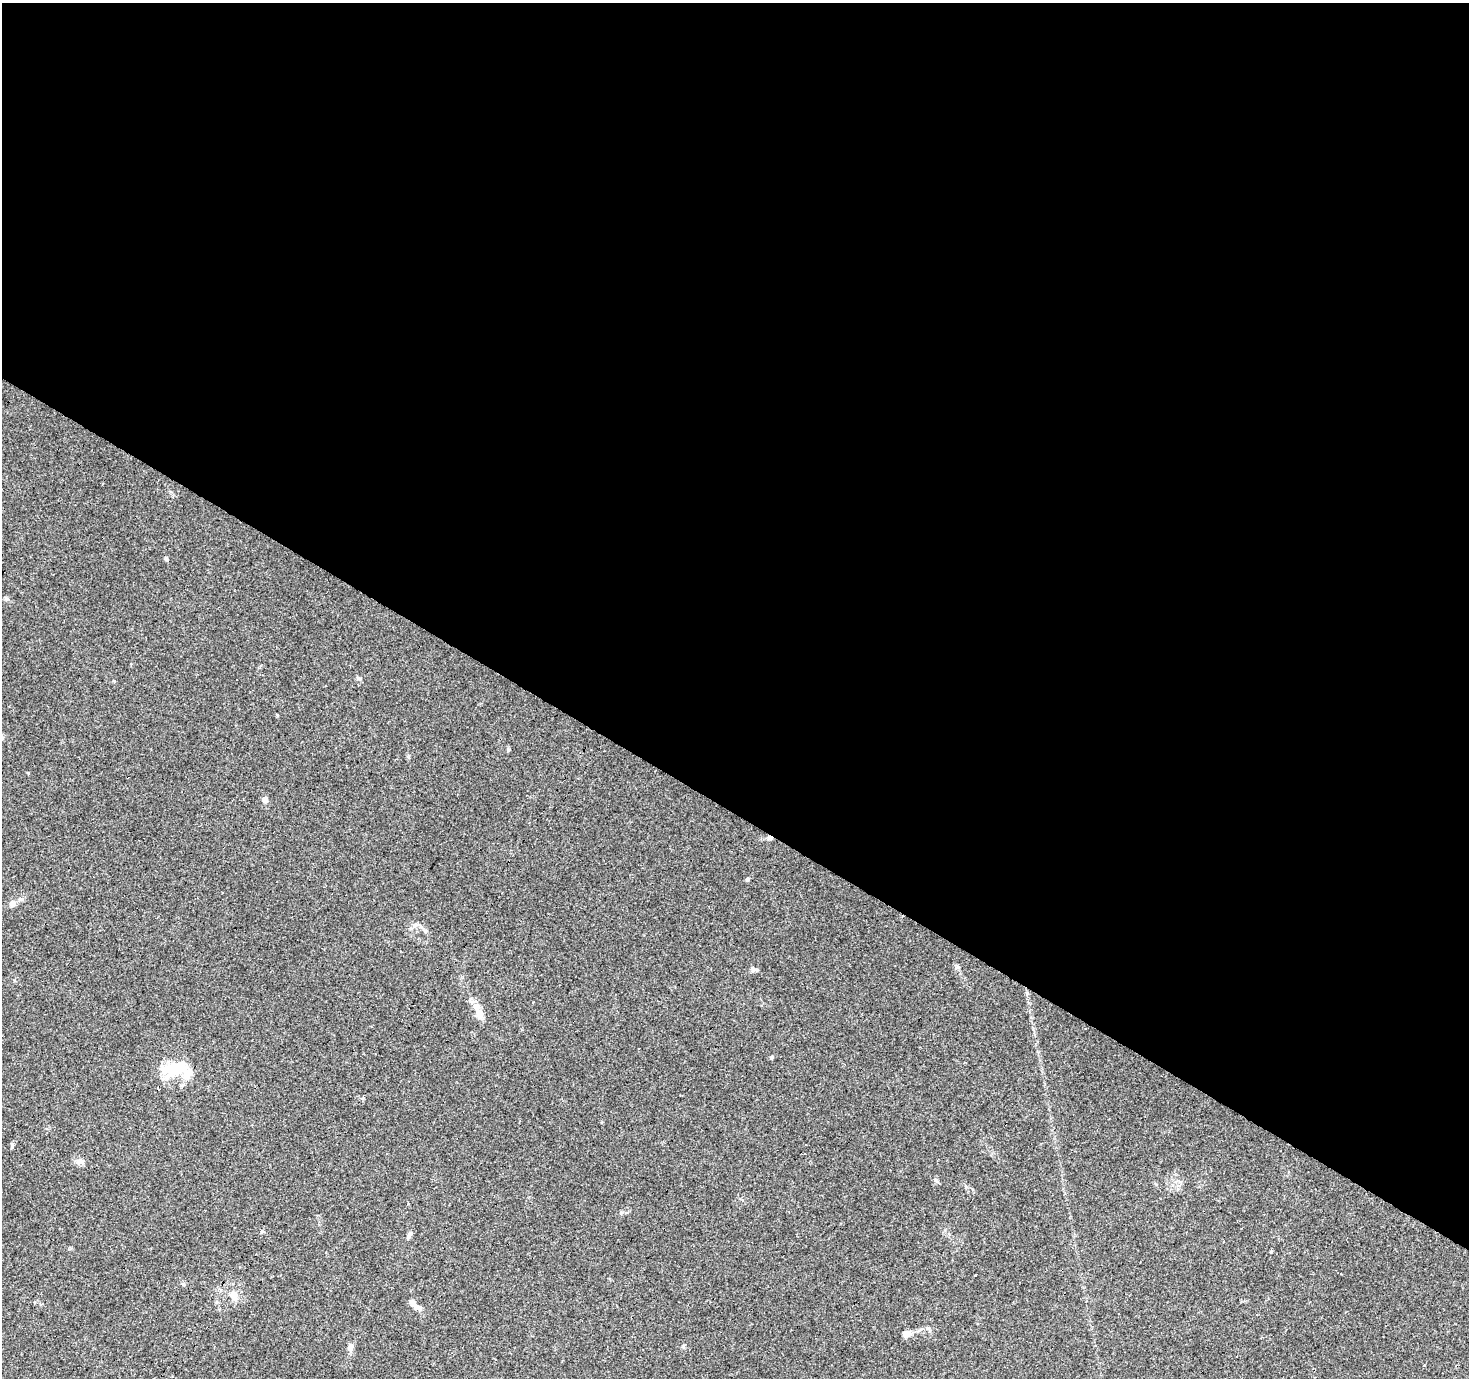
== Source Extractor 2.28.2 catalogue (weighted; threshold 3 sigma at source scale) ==
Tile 3 of 4 x 4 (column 3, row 1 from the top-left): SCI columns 2938-4404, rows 4380-5755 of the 5871 x 5941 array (HDU 1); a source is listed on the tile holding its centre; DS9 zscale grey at full resolution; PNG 1471 x 1380 px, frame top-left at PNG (2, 3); no overlay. Shown black and unused: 59% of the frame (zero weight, under 3 of 4 exposures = <1% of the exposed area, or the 3 px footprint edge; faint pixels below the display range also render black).
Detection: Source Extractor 2.28.2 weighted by HDU 2 'WHT'; one run over the whole footprint, this tile lists its part. Background 0.0408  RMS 0.0038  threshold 0.017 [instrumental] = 3 sigma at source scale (4.5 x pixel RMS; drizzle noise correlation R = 1.50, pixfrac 1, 0.0396/0.0396 arcsec/px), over >= 5 px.
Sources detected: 37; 2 inside a brighter object's white glare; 9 cosmic-ray / hot-pixel residue — not listed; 1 inside a brighter listed object's ellipse — not listed separately; the other 25 listed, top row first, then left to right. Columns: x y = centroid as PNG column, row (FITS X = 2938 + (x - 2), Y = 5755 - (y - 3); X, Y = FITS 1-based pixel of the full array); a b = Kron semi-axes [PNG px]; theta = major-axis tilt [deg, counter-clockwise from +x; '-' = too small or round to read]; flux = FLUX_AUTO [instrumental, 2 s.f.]
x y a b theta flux
166 559 6 4 -74 0.56
236 679 2 2 - 0.3
508 749 5 3 - 0.4
265 800 5 4 - 2.5
747 879 5 4 - 0.6
12 904 7 7 - 1.8
425 931 6 5 - 0.77
957 967 7 4 45 0.68
479 1012 21 8 -78 3.9
1085 1029 3 2 - 0.27
772 1057 5 4 - 0.52
173 1069 37 13 0 12
806 1144 2 2 - 0.35
12 1146 7 4 82 0.7
81 1161 11 7 2 1.6
262 1231 6 3 20 0.42
409 1235 11 4 65 0.85
975 1275 3 3 - 1.4
183 1284 5 5 - 0.56
234 1295 14 9 -89 3
413 1303 12 6 -48 1.9
928 1328 7 5 19 0.81
905 1334 11 6 -43 1.3
351 1346 9 6 80 1.7
1236 1356 3 2 - 0.49
Unlisted compact peaks at least as high as the median listed source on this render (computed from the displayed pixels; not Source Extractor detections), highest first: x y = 683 1346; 1271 1252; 358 678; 753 970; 277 715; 935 1180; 28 773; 114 681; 966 1187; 363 1098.